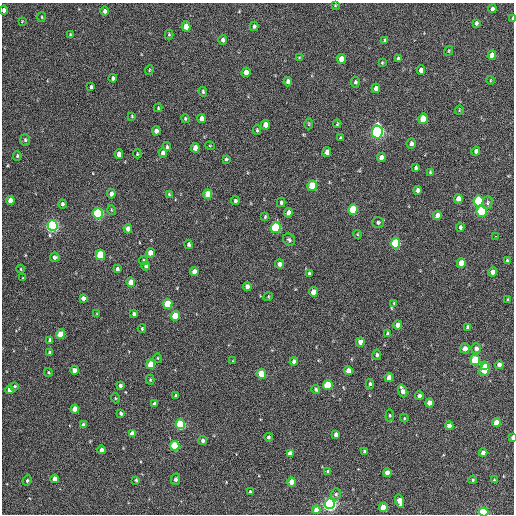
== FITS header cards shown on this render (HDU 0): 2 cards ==
NAXIS1  =                  512 / Axis length
NAXIS2  =                  512 / Axis length

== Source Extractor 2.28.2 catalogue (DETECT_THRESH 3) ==
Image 512 x 512 px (HDU 0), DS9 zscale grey, 1 PNG px = 1 image px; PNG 516 x 516 px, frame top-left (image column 1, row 512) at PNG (2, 3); each listed source drawn as its Kron ellipse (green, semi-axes under 4 px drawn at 4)
Background 220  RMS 14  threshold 43.5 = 3 sigma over >= 5 px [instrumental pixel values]
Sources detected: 183; all 183 listed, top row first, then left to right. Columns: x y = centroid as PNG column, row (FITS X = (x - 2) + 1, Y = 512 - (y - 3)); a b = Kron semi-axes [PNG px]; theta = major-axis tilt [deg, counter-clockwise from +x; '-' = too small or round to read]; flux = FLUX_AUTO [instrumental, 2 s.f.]
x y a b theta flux
335 5 3 2 - 880
492 9 4 3 - 3400
4 10 4 4 - 3500
104 11 4 3 - 2700
42 17 5 3 - 900
512 18 4 2 - 1700
22 21 3 3 - 700
476 23 4 3 - 2500
186 26 5 4 - 11000
254 26 4 4 - 2000
169 34 5 4 - 1000
70 35 4 3 - 1200
223 40 5 4 - 3300
385 41 4 3 - 2200
449 51 5 4 - 980
492 55 5 4 - 8100
299 58 4 3 - 850
341 59 5 4 - 14000
398 59 4 3 - 1800
382 63 3 3 - 770
149 70 4 4 - 1000
421 70 4 4 - 5800
246 72 5 4 - 9400
113 78 4 3 - 2400
491 80 4 3 - 750
288 82 5 4 - 4400
355 82 5 4 - 1700
91 87 4 3 - 2000
376 88 4 4 - 5400
203 92 5 3 - 1500
158 108 4 3 - 1100
459 110 5 3 - 710
132 116 3 2 - 770
185 119 4 3 - 1000
202 119 4 4 - 5400
423 119 5 4 - 23000
309 124 5 3 - 860
337 124 4 3 - 1100
265 125 5 4 - 8200
257 130 5 3 - 1300
156 131 4 4 - 4200
377 132 6 5 - 290000
340 138 4 3 - 1100
25 140 6 5 - 1600
411 144 5 4 - 3300
210 146 5 3 - 870
167 147 4 3 - 1400
195 148 5 4 - 9000
476 151 4 4 - 3300
327 152 5 4 - 6400
163 153 4 4 - 4300
119 154 5 4 - 7300
137 154 4 3 - 910
17 156 5 4 - 1200
381 158 5 4 - 5000
226 159 4 3 - 1300
416 168 4 3 - 1600
430 172 3 3 - 1100
312 186 5 5 - 32000
417 190 4 4 - 3100
111 194 5 4 - 4500
169 194 4 4 - 1100
208 194 5 4 - 19000
458 199 5 4 - 7700
10 200 4 4 - 10000
235 201 4 4 - 1700
479 201 5 5 - 59000
281 202 4 3 - 1500
487 203 6 5 - 1800
62 204 4 3 - 2300
353 209 5 5 - 49000
112 210 5 3 - 790
482 211 5 5 - 79000
288 213 5 4 - 5200
98 214 5 5 - 130000
437 215 5 4 - 7100
265 217 4 3 - 980
378 223 6 5 - 2200
53 225 5 5 - 220000
460 227 4 3 - 1700
276 228 5 5 - 92000
128 229 4 4 - 4700
357 234 4 3 - 820
495 236 2 2 - 7300
289 240 6 5 - 2000
395 243 5 5 - 72000
189 244 4 4 - 2200
150 253 5 4 - 11000
100 255 5 4 - 36000
55 257 5 4 - 2700
144 260 4 4 - 1400
507 260 3 3 - 1200
461 263 5 4 - 19000
280 264 4 4 - 5000
146 266 4 4 - 2700
21 269 4 3 - 810
117 269 4 3 - 2600
194 272 4 4 - 6100
493 272 4 4 - 6700
309 274 4 3 - 1600
23 278 3 3 - 650
131 282 5 4 - 9100
247 287 4 4 - 4300
313 292 5 4 - 9400
268 297 5 3 - 910
83 298 4 4 - 4100
508 299 4 3 - 920
394 303 4 2 - 720
168 304 5 4 - 39000
97 314 3 3 - 870
134 314 4 4 - 3200
175 316 5 4 - 27000
398 325 4 4 - 9200
468 327 4 3 - 2300
142 329 4 3 - 990
60 334 4 4 - 18000
387 334 4 4 - 1400
50 340 4 4 - 2600
360 342 4 4 - 8600
465 348 5 4 - 6500
476 348 5 5 - 3900
50 352 4 4 - 1700
377 355 5 4 - 1800
158 358 5 3 - 770
475 360 5 5 - 53000
233 361 4 2 - 640
294 361 4 4 - 3500
151 364 5 4 - 19000
485 365 4 3 - 20000
499 365 4 4 - 6000
74 370 4 4 - 6000
485 370 7 4 73 44000
348 371 4 4 - 7000
48 372 4 3 - 1100
261 374 5 4 - 27000
389 377 4 4 - 7000
150 380 5 4 - 1000
370 384 5 4 - 1400
120 385 4 3 - 2200
328 385 5 4 - 41000
15 386 4 3 - 1100
316 389 4 4 - 1500
10 390 4 4 - 7400
403 391 6 4 -69 6900
176 395 3 3 - 1800
419 396 4 4 - 4900
115 398 5 3 - 850
429 403 4 4 - 11000
154 404 4 3 - 2300
75 409 4 4 - 11000
121 413 4 3 - 2500
390 415 6 4 85 1200
404 418 4 4 - 850
496 423 4 4 - 19000
180 424 5 4 - 80000
83 425 4 3 - 4100
449 426 4 4 - 7700
132 433 4 4 - 5900
336 434 4 4 - 3800
268 437 4 4 - 1600
513 438 4 2 - 5300
203 440 4 4 - 2500
175 446 5 4 - 59000
101 450 4 4 - 4900
364 451 4 3 - 1600
290 453 4 4 - 7200
483 453 4 4 - 5200
328 471 3 3 - 1400
387 473 4 4 - 8100
55 479 4 4 - 10000
175 479 5 4 - 2900
27 480 5 3 - 1400
136 480 3 3 - 1500
473 480 4 3 - 1200
494 480 3 2 - 860
292 482 4 4 - 12000
250 492 3 3 - 1100
336 494 6 5 - 2000
399 501 7 4 -76 13000
330 504 5 5 - 330000
383 507 4 4 - 18000
316 510 4 4 - 9400
484 512 4 4 - 75000
At the frame edge (FLAGS 8, measured only in part): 4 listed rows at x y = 4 10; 512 18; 513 438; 484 512